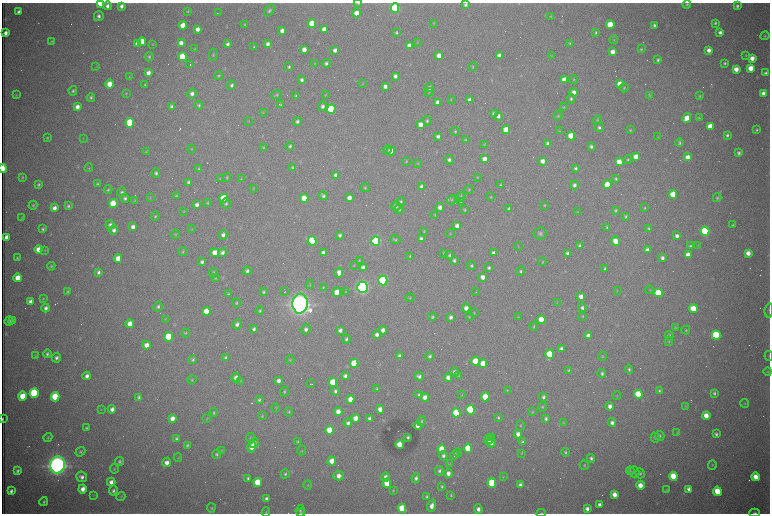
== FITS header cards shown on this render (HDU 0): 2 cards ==
NAXIS1  =                 1536 /fastest changing axis
NAXIS2  =                 1023 /next to fastest changing axis

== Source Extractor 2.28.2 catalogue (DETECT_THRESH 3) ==
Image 1536 x 1023 px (HDU 0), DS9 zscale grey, zoomed out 1/2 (1 PNG px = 2 x 2 image px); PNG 772 x 516 px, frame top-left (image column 1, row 1022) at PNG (2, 3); each listed source drawn as its Kron ellipse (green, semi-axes under 4 px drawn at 4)
Background 2830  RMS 33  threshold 98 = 3 sigma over >= 5 px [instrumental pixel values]
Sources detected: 646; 106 cannot appear on this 1/2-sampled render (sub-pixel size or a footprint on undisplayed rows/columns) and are neither listed nor drawn; of the other 540, the 500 brightest by FLUX_AUTO listed and drawn (40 fainter detections omitted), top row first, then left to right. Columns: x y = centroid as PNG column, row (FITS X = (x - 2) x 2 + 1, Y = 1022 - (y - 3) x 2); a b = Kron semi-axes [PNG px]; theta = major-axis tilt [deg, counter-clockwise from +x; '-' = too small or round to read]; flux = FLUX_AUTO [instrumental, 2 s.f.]
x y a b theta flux
100 3 4 3 - 2.1e+05
358 3 4 3 - 7.2e+03
687 4 4 4 - 9.3e+03
465 5 4 4 - 1.6e+04
107 6 4 4 - 2.7e+04
121 6 4 3 - 2.6e+04
737 6 4 4 - 1.5e+04
395 8 4 4 - 1.1e+06
188 11 4 3 - 7.2e+03
269 11 7 4 51 1.6e+04
19 12 3 3 - 2.3e+04
218 13 3 1 - 5.3e+03
357 13 4 4 - 8.5e+04
99 16 5 5 - 2.3e+04
551 16 3 3 - 5.5e+03
434 23 3 3 - 4.6e+03
715 23 3 3 - 1.1e+04
245 24 2 2 - 5.7e+03
312 24 4 4 - 2.8e+05
183 25 4 4 - 1.1e+05
610 25 4 4 - 2.1e+05
654 25 3 3 - 1.3e+04
197 29 4 3 - 3.4e+04
324 29 4 4 - 6.8e+04
282 30 4 3 - 3.6e+04
396 32 4 3 - 1.1e+04
596 32 3 3 - 8.7e+03
720 32 4 3 - 2.4e+04
6 33 4 3 - 3.7e+04
765 36 4 4 - 8.8e+03
614 40 4 3 - 6.2e+03
51 41 3 3 - 5.4e+03
142 42 4 4 - 1.3e+05
417 42 4 2 - 4.1e+03
181 43 4 3 - 4.0e+04
570 43 3 3 - 9.2e+03
138 44 4 4 - 7.4e+04
152 44 3 3 - 4.2e+03
228 44 4 4 - 1.8e+04
268 44 4 3 - 2.4e+04
409 46 4 4 - 5.5e+04
254 47 3 2 - 6.8e+03
195 48 4 3 - 4.4e+03
641 49 4 3 - 7.7e+03
304 50 4 3 - 5.0e+04
335 50 4 3 - 2.7e+04
709 50 4 4 - 3.8e+04
612 52 4 4 - 4.8e+04
213 55 6 3 84 8.5e+03
439 55 4 4 - 5.1e+04
499 56 4 3 - 4.2e+04
551 56 3 3 - 4.4e+03
746 56 4 3 - 6.2e+03
149 57 5 4 - 1.1e+04
182 57 4 4 - 3.1e+05
752 58 4 4 - 5.8e+04
658 60 3 3 - 1.3e+04
315 63 4 2 - 4.1e+03
326 63 4 4 - 1.6e+04
725 63 3 3 - 1.1e+04
190 65 2 1 - 2.0e+05
96 67 3 3 - 4.7e+03
289 67 3 3 - 9.2e+03
473 67 4 3 - 6.1e+03
751 68 4 4 - 9.5e+04
736 69 4 4 - 5.9e+04
148 73 4 3 - 4.1e+04
765 73 3 3 - 1.4e+04
219 76 4 4 - 8.1e+03
395 76 4 3 - 2.6e+04
129 77 4 2 - 4.2e+03
302 80 4 3 - 1.9e+04
564 80 4 4 - 1.1e+05
574 80 4 4 - 7.9e+03
109 84 4 4 - 1.1e+05
362 84 4 2 - 4.0e+03
619 84 4 4 - 6.7e+04
145 85 4 3 - 8.8e+03
232 85 4 4 - 1.7e+04
385 86 4 3 - 2.5e+04
429 88 4 4 - 2.0e+04
624 88 4 3 - 7.3e+03
73 91 4 4 - 1.1e+04
429 92 4 3 - 6.0e+03
574 92 4 4 - 5.7e+04
126 93 4 3 - 6.2e+03
192 93 5 4 - 2.9e+04
763 93 4 4 - 3.0e+04
16 95 3 3 - 4.7e+03
277 95 5 4 - 1.1e+04
325 95 4 3 - 4.7e+03
649 95 4 3 - 5.3e+03
296 96 4 3 - 1.0e+04
700 96 3 3 - 7.5e+03
91 97 4 3 - 1.3e+04
571 99 4 4 - 1.3e+04
451 100 4 3 - 4.5e+03
470 100 3 3 - 2.3e+04
438 102 4 3 - 4.9e+04
199 105 4 4 - 1.2e+04
280 105 3 2 - 7.6e+03
171 106 4 3 - 1.5e+04
323 106 5 4 - 2.2e+04
77 107 4 4 - 4.4e+04
564 107 4 3 - 7.0e+03
331 109 4 4 - 6.0e+05
263 112 4 3 - 5.3e+03
494 114 4 4 - 3.3e+04
498 116 4 4 - 3.2e+04
558 116 4 3 - 7.9e+03
687 118 5 4 - 9.3e+04
699 118 3 3 - 5.8e+03
597 120 4 4 - 8.3e+03
249 121 3 3 - 4.4e+03
427 121 4 4 - 1.3e+04
297 122 4 3 - 1.8e+04
130 123 4 4 - 6.2e+05
421 124 4 4 - 6.6e+04
599 127 5 4 - 1.7e+04
710 127 4 4 - 1.6e+05
506 130 4 4 - 1.4e+05
630 130 4 3 - 7.1e+03
757 130 3 3 - 8.9e+03
560 131 4 3 - 5.3e+03
455 132 4 4 - 9.5e+03
727 135 4 4 - 1.4e+04
438 136 4 3 - 1.9e+04
571 136 4 4 - 2.3e+05
658 137 4 3 - 4.2e+03
47 138 3 3 - 7.2e+03
83 138 3 3 - 4.6e+03
465 140 4 4 - 9.0e+03
548 143 4 3 - 2.2e+04
679 143 4 3 - 9.9e+03
484 144 3 3 - 5.0e+03
290 146 4 3 - 1.3e+04
591 147 4 3 - 1.5e+04
263 148 3 3 - 6.3e+03
191 149 4 3 - 5.0e+03
387 150 4 4 - 1.3e+04
146 151 4 3 - 4.6e+03
391 151 4 4 - 6.3e+04
739 153 4 4 - 1.7e+04
636 157 4 4 - 1.0e+05
688 157 4 4 - 5.4e+04
484 159 4 4 - 5.3e+04
628 159 4 4 - 8.8e+03
449 160 5 4 - 2.0e+04
406 161 4 3 - 6.3e+03
542 161 4 3 - 3.9e+04
619 162 4 4 - 1.4e+05
418 163 3 3 - 4.9e+03
3 168 4 2 - 3.1e+05
89 168 4 3 - 6.5e+03
292 168 4 3 - 9.8e+03
575 168 3 3 - 1.3e+04
199 169 4 3 - 7.6e+03
156 173 4 4 - 1.5e+04
335 175 4 4 - 2.3e+04
22 177 3 3 - 7.8e+03
477 177 4 3 - 4.6e+03
220 178 4 3 - 6.0e+03
227 178 4 4 - 8.7e+03
241 179 4 3 - 6.2e+03
616 179 3 3 - 1.0e+04
188 182 4 3 - 1.5e+04
39 184 3 3 - 1.1e+04
97 184 4 4 - 1.2e+04
500 185 3 2 - 6.9e+03
574 185 4 4 - 2.4e+04
607 185 4 4 - 3.1e+05
422 187 4 4 - 2.4e+04
253 188 4 3 - 5.0e+03
365 188 4 4 - 8.9e+03
108 190 4 3 - 1.0e+04
469 190 4 3 - 7.1e+03
122 192 5 4 - 1.5e+04
673 194 4 4 - 1.8e+05
176 196 4 3 - 8.3e+03
323 196 4 4 - 1.6e+04
461 197 5 4 - 9.0e+03
491 197 4 3 - 5.9e+03
125 198 4 4 - 1.6e+04
150 198 4 3 - 4.9e+03
224 198 4 4 - 2.5e+05
304 198 4 4 - 1.3e+05
349 198 4 3 - 4.6e+04
717 198 4 3 - 9.1e+03
135 200 4 3 - 5.5e+03
452 200 5 4 - 8.3e+03
401 201 4 4 - 1.1e+04
461 201 4 3 - 7.3e+03
113 203 4 4 - 2.5e+05
208 203 4 3 - 7.2e+03
226 203 5 4 - 1.2e+04
33 205 4 3 - 8.7e+03
197 205 4 3 - 2.5e+04
544 205 3 3 - 6.5e+03
68 206 4 3 - 1.2e+04
396 206 5 5 - 2.5e+04
440 207 4 4 - 3.9e+04
54 208 4 4 - 3.8e+04
645 208 4 3 - 7.0e+03
399 209 4 4 - 1.2e+04
509 209 4 3 - 1.3e+04
465 210 3 3 - 8.1e+03
615 210 3 3 - 9.0e+03
183 211 3 3 - 4.4e+03
578 212 3 3 - 4.2e+03
435 215 4 3 - 4.8e+03
155 216 4 4 - 9.7e+03
626 217 4 3 - 1.0e+04
22 218 4 3 - 4.6e+03
110 225 5 4 - 2.0e+04
733 225 3 3 - 8.3e+03
457 226 4 4 - 4.1e+04
133 227 4 3 - 3.2e+04
607 227 3 3 - 8.5e+03
649 228 4 4 - 9.2e+03
43 229 4 3 - 1.3e+04
191 229 4 3 - 4.7e+03
114 230 5 4 - 2.5e+04
424 231 4 3 - 6.1e+03
705 231 4 4 - 1.4e+06
450 233 4 3 - 4.6e+03
540 233 6 6 - 1.8e+04
175 234 5 3 - 6.5e+03
223 235 4 4 - 2.6e+04
340 235 4 3 - 1.6e+04
677 236 3 3 - 2.6e+04
6 237 4 3 - 4.0e+04
395 239 5 3 - 9.5e+03
421 239 4 3 - 2.3e+04
312 241 5 4 - 8.0e+05
376 241 5 4 - 1.7e+06
616 241 4 4 - 1.1e+05
580 245 4 4 - 1.6e+04
698 245 4 3 - 4.3e+03
518 246 4 3 - 4.3e+03
690 246 4 4 - 1.1e+04
38 249 4 4 - 8.4e+04
45 250 4 3 - 5.0e+03
647 250 4 4 - 3.6e+04
183 252 4 3 - 8.2e+03
222 252 5 4 - 2.4e+04
215 253 4 4 - 1.2e+05
323 253 4 3 - 3.2e+04
444 253 4 3 - 7.6e+03
494 253 4 4 - 3.0e+04
567 253 4 3 - 1.5e+04
748 253 4 4 - 6.2e+04
449 255 4 3 - 1.0e+04
688 255 4 4 - 9.1e+04
410 256 3 3 - 7.9e+03
17 258 3 3 - 8.5e+03
118 258 4 4 - 8.3e+04
662 258 4 3 - 2.1e+04
359 260 4 3 - 6.1e+03
454 260 3 3 - 1.5e+04
202 262 4 3 - 1.7e+04
542 262 4 3 - 5.8e+03
354 265 3 3 - 4.0e+03
51 266 4 3 - 8.8e+03
471 266 4 3 - 1.1e+04
363 268 4 4 - 3.7e+04
489 268 4 4 - 1.5e+04
605 269 4 3 - 1.2e+04
247 271 4 4 - 1.8e+04
520 271 4 4 - 1.1e+04
98 272 4 3 - 1.8e+04
214 273 5 4 - 1.1e+04
339 273 5 3 - 5.3e+04
483 277 4 4 - 4.3e+04
18 278 4 4 - 1.3e+05
215 278 4 3 - 6.1e+03
383 280 5 4 - 1.8e+06
310 285 4 3 - 5.3e+03
323 287 4 3 - 5.6e+03
362 287 5 5 - 3.5e+06
650 290 4 3 - 4.9e+03
67 291 4 3 - 1.0e+04
617 291 4 2 - 4.3e+03
263 292 4 3 - 1.1e+04
284 292 2 2 - 1.0e+04
337 292 5 4 - 7.9e+04
346 292 3 3 - 4.2e+03
476 292 2 1 - 6.7e+03
659 293 4 4 - 4.2e+05
228 294 4 3 - 8.6e+03
581 296 4 3 - 4.2e+04
410 298 4 3 - 6.2e+03
43 299 4 3 - 7.3e+03
31 301 4 3 - 4.1e+04
557 302 3 2 - 4.1e+03
236 303 4 4 - 1.0e+04
300 304 10 7 85 9.7e+06
158 306 5 4 - 1.6e+04
46 308 4 4 - 2.5e+04
466 308 4 4 - 4.3e+04
582 308 4 4 - 1.7e+04
693 308 4 4 - 1.6e+05
769 310 7 2 85 7.7e+03
206 311 4 4 - 1.3e+05
260 311 4 4 - 1.0e+04
474 313 3 3 - 5.5e+03
583 316 3 3 - 6.6e+03
432 317 4 3 - 1.0e+04
451 317 4 4 - 2.3e+04
469 317 4 2 - 4.7e+03
518 317 4 3 - 5.1e+03
165 319 3 3 - 4.8e+03
541 320 4 4 - 1.3e+05
9 321 4 4 - 2.3e+04
12 321 4 2 - 6.2e+03
130 324 4 4 - 7.9e+04
237 324 5 4 - 2.4e+04
534 326 4 3 - 7.4e+03
675 327 4 3 - 6.0e+03
254 329 4 3 - 1.7e+04
306 329 5 4 - 2.3e+04
340 330 4 3 - 2.6e+04
383 330 4 4 - 3.2e+04
686 330 4 4 - 6.9e+03
186 333 4 4 - 8.5e+03
377 335 4 4 - 2.8e+04
716 335 4 4 - 1.0e+06
588 336 4 4 - 5.0e+04
669 336 4 4 - 1.6e+04
169 337 5 4 - 5.8e+05
346 339 4 4 - 1.5e+04
669 341 4 2 - 4.9e+03
146 345 4 4 - 5.4e+04
561 349 4 3 - 1.8e+04
47 354 4 3 - 1.5e+04
550 354 5 4 - 3.8e+05
35 356 4 3 - 6.9e+03
399 356 4 3 - 2.2e+04
430 356 4 4 - 1.5e+04
602 356 5 3 - 7.1e+03
769 356 5 2 - 4.4e+03
56 358 5 4 - 2.3e+04
226 358 4 3 - 1.6e+04
193 360 4 4 - 1.2e+04
290 360 4 3 - 6.6e+03
475 361 4 4 - 2.8e+05
354 363 4 4 - 3.5e+05
483 364 4 4 - 1.7e+05
629 369 4 4 - 1.3e+04
568 370 3 2 - 6.9e+03
455 372 4 4 - 2.7e+04
768 372 4 3 - 6.5e+03
602 374 4 4 - 1.6e+04
87 376 4 4 - 3.0e+04
345 376 4 4 - 2.2e+04
419 376 5 4 - 2.4e+04
459 376 4 3 - 5.5e+03
448 377 4 4 - 3.9e+04
236 378 5 4 - 4.2e+04
192 380 5 3 - 7.6e+03
240 381 3 3 - 5.1e+03
278 381 4 3 - 2.7e+04
333 382 4 4 - 3.2e+05
310 384 3 1 - 1.1e+04
377 388 4 3 - 8.4e+03
507 390 4 3 - 4.9e+03
335 391 4 4 - 1.6e+04
659 391 4 3 - 1.0e+04
284 392 5 3 - 8.3e+03
34 393 5 4 - 1.0e+06
714 393 4 4 - 1.4e+04
638 394 4 4 - 3.1e+05
419 395 4 3 - 1.4e+04
462 395 3 3 - 4.0e+03
22 396 4 4 - 1.3e+05
617 396 4 3 - 4.9e+03
55 397 5 4 - 3.6e+05
139 397 4 4 - 2.0e+04
425 397 4 4 - 6.4e+04
485 397 4 4 - 2.0e+05
543 397 4 4 - 1.6e+04
350 399 4 4 - 8.1e+04
259 400 3 3 - 1.1e+04
745 403 4 3 - 6.6e+03
610 406 4 4 - 3.4e+04
685 406 4 3 - 5.5e+03
543 407 5 4 - 8.7e+03
276 408 4 3 - 5.1e+03
101 409 3 3 - 4.0e+03
112 409 4 4 - 3.1e+04
380 409 4 4 - 4.9e+04
470 410 5 4 - 8.2e+05
289 412 4 3 - 8.0e+03
338 412 4 4 - 6.8e+04
532 412 4 3 - 6.1e+03
214 413 4 3 - 8.8e+03
456 413 4 4 - 4.7e+05
262 416 4 3 - 6.8e+03
706 416 4 4 - 8.7e+04
498 417 4 3 - 1.0e+04
172 418 4 4 - 5.5e+04
356 418 4 4 - 7.2e+04
370 418 4 3 - 2.5e+04
546 418 4 3 - 1.4e+04
3 419 3 1 - 7.6e+03
207 419 4 3 - 5.1e+03
421 421 5 4 - 1.1e+04
348 423 4 4 - 2.3e+04
563 423 4 3 - 5.5e+03
612 423 4 4 - 2.5e+04
418 425 4 3 - 4.8e+04
520 425 5 4 - 8.1e+03
87 428 4 3 - 1.2e+04
329 430 4 4 - 2.8e+05
677 433 4 3 - 5.5e+03
518 434 4 4 - 4.0e+04
716 434 4 3 - 1.6e+04
660 436 5 4 - 1.3e+04
48 437 5 3 - 7.5e+03
408 437 3 3 - 1.2e+04
491 437 2 1 - 1.4e+05
250 438 5 3 - 6.9e+03
655 438 5 4 - 1.1e+04
177 439 3 3 - 1.3e+04
489 439 5 4 - 4.8e+04
298 442 4 3 - 7.4e+03
522 442 4 3 - 1.2e+04
254 443 5 4 - 2.3e+04
491 443 5 4 - 3.9e+04
187 445 4 3 - 1.1e+04
400 445 4 4 - 1.7e+05
252 447 5 4 - 1.2e+05
468 448 4 4 - 2.6e+05
442 449 4 4 - 2.0e+05
221 450 4 3 - 5.3e+03
302 451 5 2 - 4.1e+03
80 452 5 4 - 1.1e+04
458 452 4 3 - 7.0e+03
565 452 4 3 - 9.8e+03
522 453 4 3 - 5.4e+03
216 454 5 4 - 1.2e+04
455 455 5 4 - 1.8e+04
443 456 5 4 - 1.7e+04
178 458 4 2 - 4.0e+03
591 458 4 4 - 1.6e+04
120 461 4 3 - 1.2e+04
332 461 4 4 - 8.7e+04
167 463 4 4 - 4.6e+04
449 464 4 3 - 4.4e+03
57 465 8 7 - 7.9e+06
584 465 5 4 - 8.9e+03
712 465 5 3 - 7.3e+03
114 469 4 3 - 6.7e+03
18 471 3 3 - 1.6e+04
439 471 5 4 - 1.5e+04
630 471 4 4 - 8.1e+03
634 472 5 5 - 1.5e+04
448 473 4 4 - 3.8e+04
640 473 5 4 - 1.1e+04
285 474 4 4 - 1.2e+04
339 476 5 4 - 4.9e+04
673 476 4 4 - 2.8e+05
82 477 5 5 - 3.0e+04
386 477 5 4 - 2.9e+04
503 477 4 3 - 5.2e+03
755 477 4 4 - 9.0e+04
248 478 4 3 - 1.4e+04
416 478 5 4 - 2.1e+04
111 482 4 4 - 3.5e+04
258 482 4 4 - 2.2e+05
387 483 4 4 - 1.5e+05
492 483 5 4 - 5.7e+05
308 485 5 2 - 4.1e+03
520 485 4 3 - 2.5e+04
640 485 4 4 - 8.1e+04
442 487 4 4 - 1.1e+04
83 489 4 4 - 4.9e+04
689 489 4 3 - 3.0e+04
393 490 4 3 - 6.6e+03
666 490 4 3 - 5.0e+03
11 491 4 3 - 2.2e+04
113 491 5 4 - 1.8e+04
717 491 4 4 - 2.2e+05
614 494 4 3 - 5.8e+04
94 495 4 3 - 4.4e+03
451 495 4 3 - 7.4e+03
121 496 5 3 - 6.0e+03
427 497 4 3 - 1.6e+04
266 499 4 3 - 2.1e+04
44 502 4 3 - 1.2e+04
600 505 4 3 - 3.1e+04
432 506 6 4 71 4.8e+04
211 508 4 3 - 7.5e+03
402 508 5 4 - 2.3e+05
478 509 4 4 - 3.3e+04
587 509 4 3 - 3.0e+04
300 511 6 4 83 1.4e+04
266 512 4 3 - 7.5e+03
301 513 4 2 - 7.3e+03
541 513 5 3 - 7.8e+03
755 513 5 3 - 1.3e+04
At the frame edge (FLAGS 8, measured only in part): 9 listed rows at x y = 100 3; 358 3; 3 168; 769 310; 769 356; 3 419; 266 512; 541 513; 755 513
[40 fainter detections neither listed nor drawn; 106 sub-pixel or undisplayed-footprint detections neither listed nor drawn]